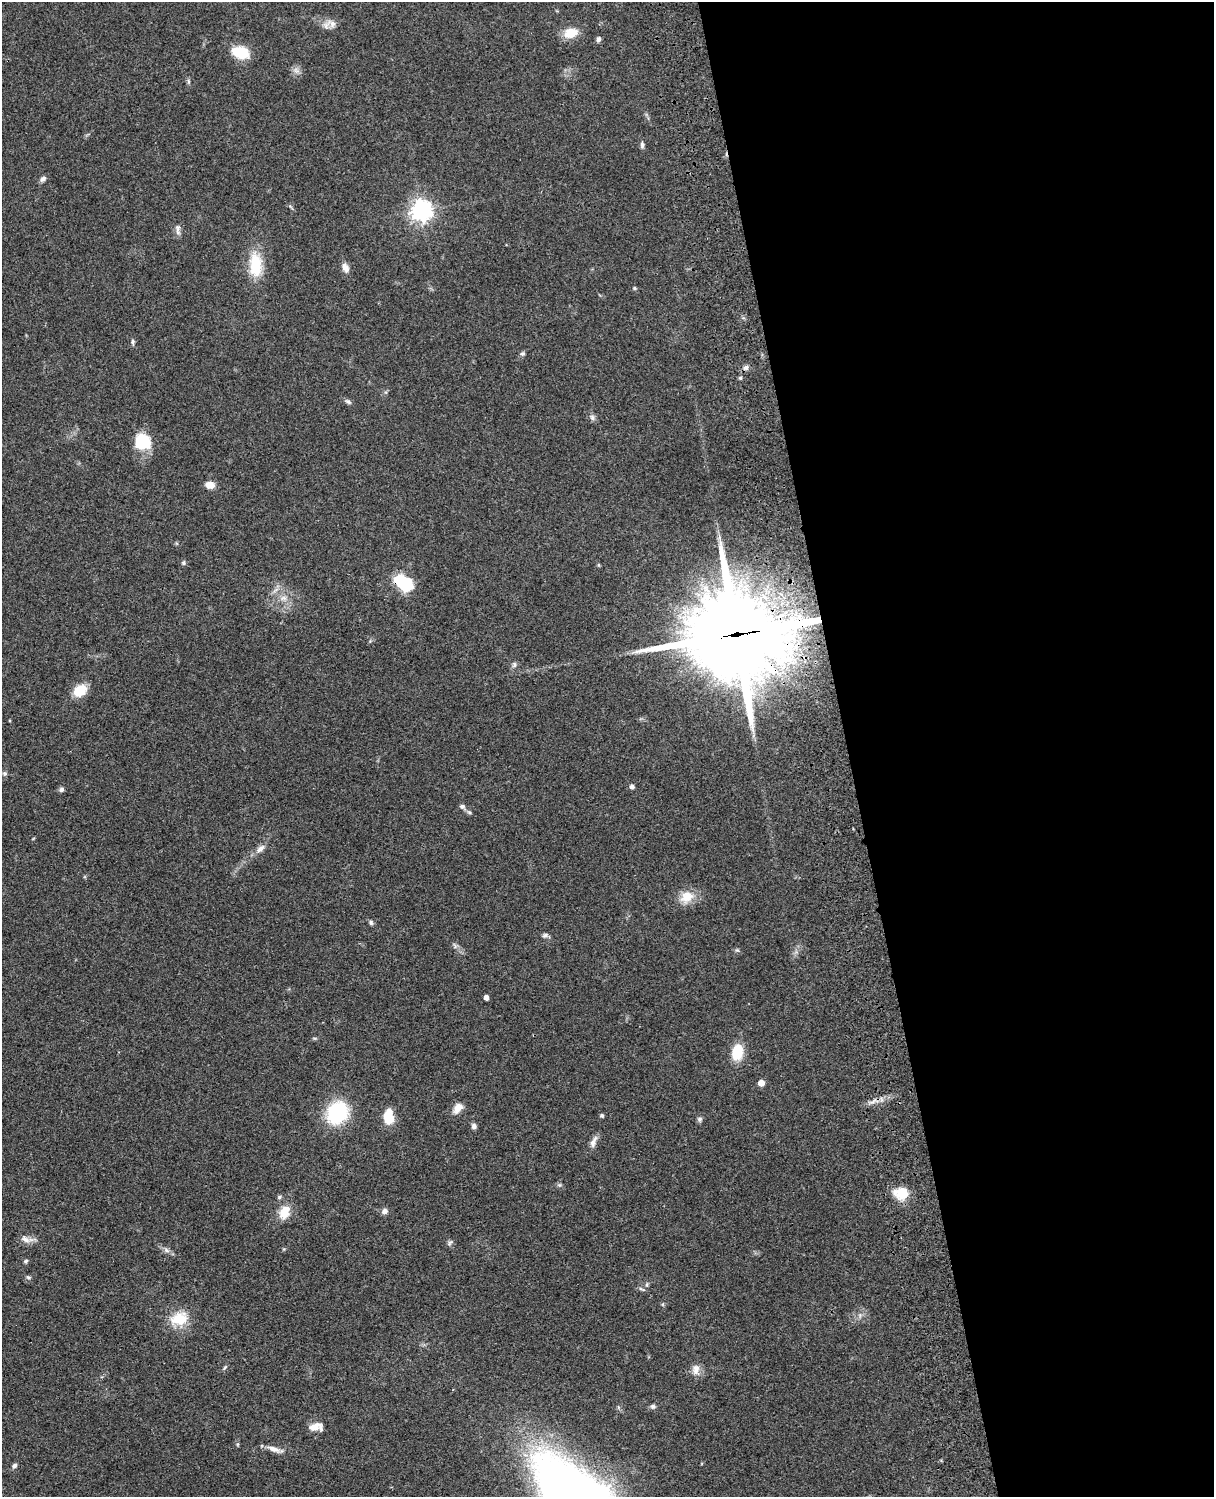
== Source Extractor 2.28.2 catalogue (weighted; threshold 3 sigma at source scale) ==
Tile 8 of 4 x 3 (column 4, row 2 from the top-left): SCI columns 3756-4967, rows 1772-3266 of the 5086 x 4925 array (HDU 1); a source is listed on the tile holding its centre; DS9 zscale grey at full resolution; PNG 1216 x 1499 px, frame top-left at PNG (2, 2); no overlay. Shown black and unused: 30% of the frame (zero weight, under 3 of 4 exposures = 6% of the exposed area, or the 3 px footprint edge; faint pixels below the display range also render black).
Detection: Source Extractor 2.28.2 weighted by HDU 2 'WHT'; one run over the whole footprint, this tile lists its part. Background 0.0759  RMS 0.0057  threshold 0.0258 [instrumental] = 3 sigma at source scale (4.5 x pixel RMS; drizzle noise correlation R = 1.50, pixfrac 1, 0.05/0.05 arcsec/px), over >= 5 px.
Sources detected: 70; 2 inside a brighter listed object's ellipse — not listed separately; the other 68 listed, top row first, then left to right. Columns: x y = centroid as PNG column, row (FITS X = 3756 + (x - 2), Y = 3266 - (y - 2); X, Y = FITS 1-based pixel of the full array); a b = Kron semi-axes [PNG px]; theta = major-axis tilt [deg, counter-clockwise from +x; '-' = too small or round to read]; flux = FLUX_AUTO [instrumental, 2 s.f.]
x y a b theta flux
332 24 11 9 -80 3.6
570 33 19 12 19 9
598 39 7 5 70 1.7
240 52 17 11 -15 18
296 70 10 6 -30 2.2
188 81 7 4 -89 0.93
642 145 10 5 -90 1.5
43 179 9 6 43 1.8
421 210 7 7 - 350
178 229 16 6 -88 2.5
256 265 33 16 -89 19
345 267 12 7 -66 3.7
635 288 5 4 - 0.84
133 342 7 4 -87 1.1
523 354 6 6 - 1.2
746 368 8 6 27 1.9
740 378 5 4 - 0.78
348 402 9 5 -31 1.5
592 417 8 7 - 1.7
142 442 19 18 - 18
210 485 8 6 -6 5.7
183 563 6 6 - 1
599 565 6 3 -71 0.61
404 583 16 11 -34 34
284 598 10 7 0 3
736 635 33 29 1 8900
514 664 8 6 -89 1.5
80 691 15 11 34 12
5 773 7 6 - 1.3
632 786 4 4 - 2.6
61 789 7 6 - 1.4
462 806 9 6 -32 2
261 848 13 7 41 3.5
687 897 20 15 36 9.3
371 922 6 5 - 1.2
545 935 8 6 19 1.5
737 950 5 5 - 0.91
486 998 4 4 - 3
314 1038 7 3 0 0.71
737 1052 14 9 79 19
761 1083 5 5 - 7
873 1101 9 3 45 1.6
458 1108 13 9 50 5.5
337 1113 18 14 54 54
602 1115 4 4 - 1.2
388 1116 16 10 88 13
700 1119 7 7 - 1.4
474 1126 7 6 - 1.7
593 1142 18 7 68 3.2
901 1193 17 13 -7 13
279 1197 6 5 - 0.92
384 1211 7 6 - 2.8
284 1212 17 12 64 9.4
25 1239 16 8 -32 3.7
450 1243 9 4 56 1.1
166 1250 8 6 -30 2
26 1261 6 4 40 0.95
28 1277 7 4 -18 0.97
647 1285 8 4 82 1
663 1304 6 3 71 0.65
179 1319 24 17 17 15
225 1367 8 4 54 0.85
696 1369 16 10 -85 4.5
653 1406 8 6 -16 1.5
315 1427 16 8 20 5.3
238 1444 6 4 89 0.72
273 1449 21 6 -20 3.9
14 1466 7 6 - 1.4
Overlapping masked pixels (flux is a lower limit): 2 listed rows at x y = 404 583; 736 635